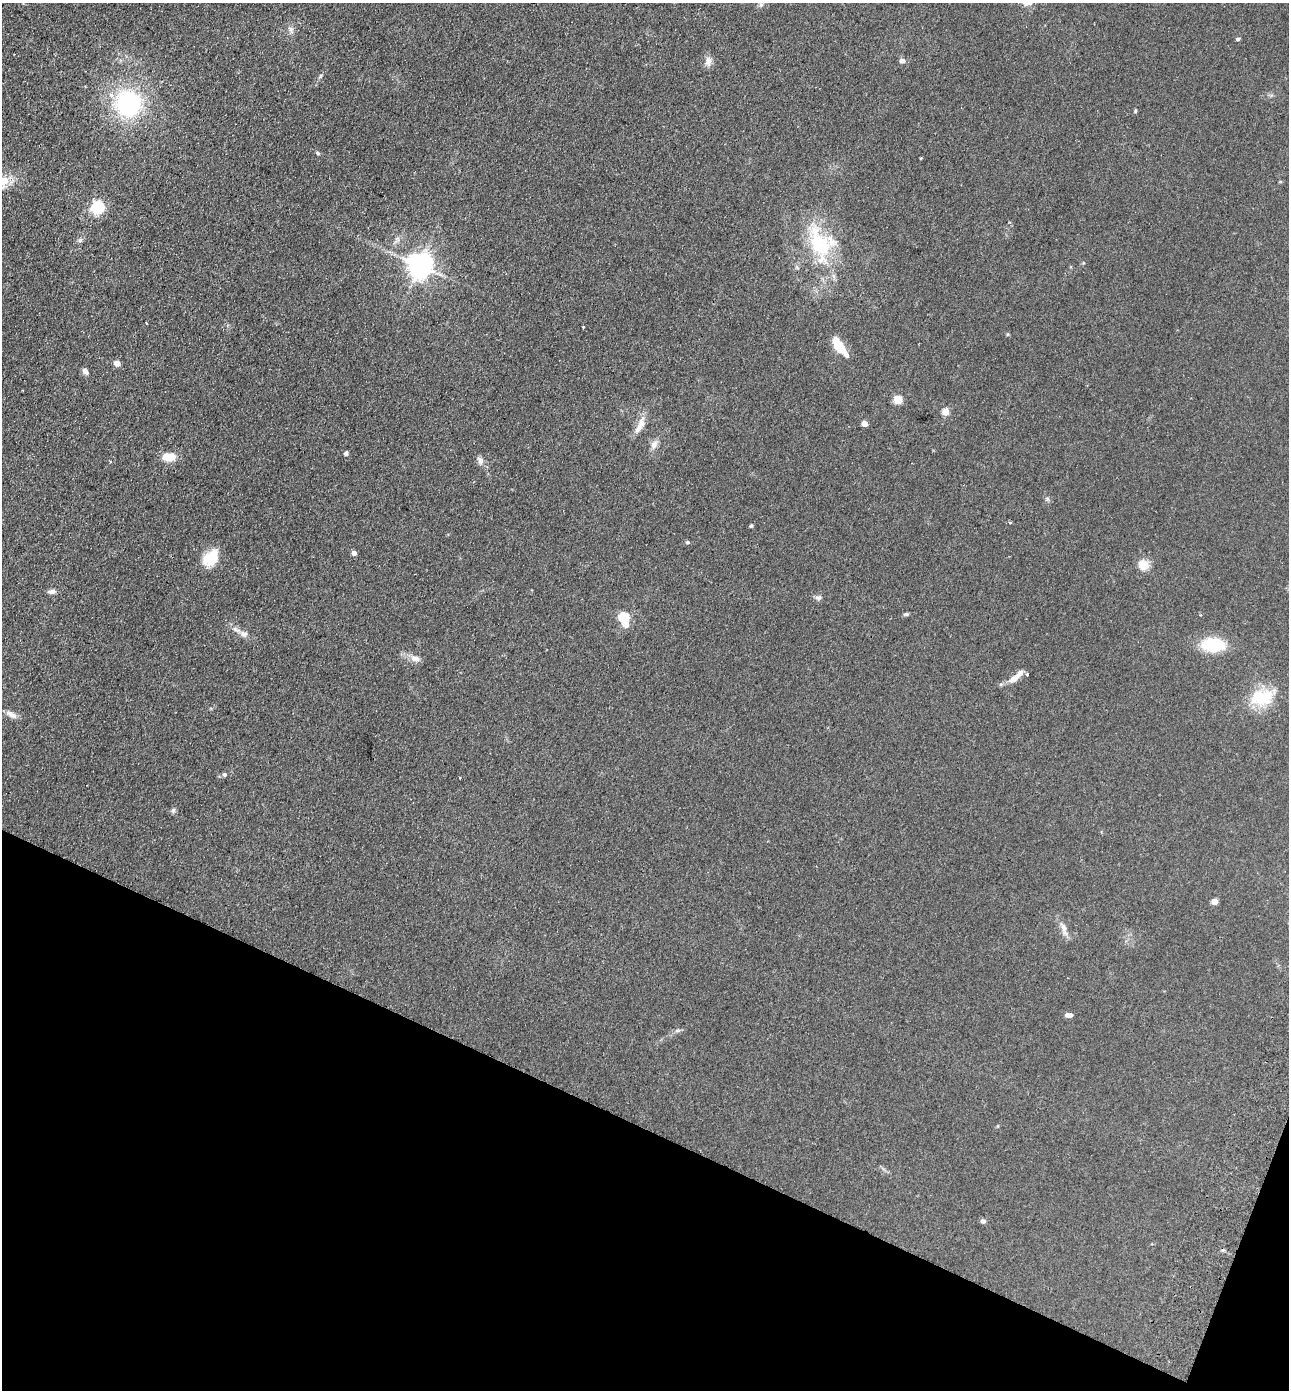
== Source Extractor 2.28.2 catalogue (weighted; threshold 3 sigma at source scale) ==
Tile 15 of 4 x 4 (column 3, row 4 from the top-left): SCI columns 2771-4057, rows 26-1413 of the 5672 x 5603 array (HDU 1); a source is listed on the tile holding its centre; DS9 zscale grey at full resolution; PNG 1291 x 1392 px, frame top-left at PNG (2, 3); no overlay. Shown black and unused: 20% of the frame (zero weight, under 2 of 3 exposures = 3% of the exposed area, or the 3 px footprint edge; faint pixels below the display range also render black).
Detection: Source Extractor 2.28.2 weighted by HDU 2 'WHT'; one run over the whole footprint, this tile lists its part. Background 0.105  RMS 0.01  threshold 0.0471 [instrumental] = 3 sigma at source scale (4.5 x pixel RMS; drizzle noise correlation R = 1.50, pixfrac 1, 0.05/0.05 arcsec/px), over >= 5 px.
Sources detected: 51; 2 inside a brighter listed object's ellipse — not listed separately; the other 49 listed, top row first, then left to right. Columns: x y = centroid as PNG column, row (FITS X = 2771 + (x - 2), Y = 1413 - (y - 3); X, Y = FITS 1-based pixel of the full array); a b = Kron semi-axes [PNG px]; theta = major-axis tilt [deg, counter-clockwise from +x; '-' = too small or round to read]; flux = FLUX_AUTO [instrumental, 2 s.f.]
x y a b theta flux
761 5 7 5 45 2.4
291 30 10 6 -75 3.6
1238 39 4 3 - 2.3
902 60 5 5 - 5.2
708 61 11 8 81 6.1
321 76 6 4 88 1.4
128 103 23 22 - 130
1135 111 5 4 - 1.2
318 153 6 4 -28 1.7
921 158 3 3 - 0.76
98 207 6 6 - 170
80 240 6 5 - 2
819 243 46 24 -66 68
420 265 8 7 - 1100
583 327 3 2 - 1.1
839 346 24 8 -54 25
117 363 5 4 - 13
85 371 8 6 -54 3.7
898 399 5 5 - 38
945 412 5 4 - 22
864 423 4 4 - 14
639 428 20 8 54 9
654 445 13 8 61 5.5
346 453 5 4 - 2.2
169 457 15 9 -4 15
480 460 9 7 -66 4.3
751 526 4 4 - 1.6
687 542 6 4 20 1.4
354 553 4 4 - 5.2
211 558 21 14 47 24
1143 565 10 9 - 16
52 592 10 6 5 3.7
818 598 8 6 30 2.9
906 614 6 4 -38 1.5
624 617 5 5 - 73
626 624 6 5 - 9.7
243 634 11 8 -19 5.3
1213 645 21 12 0 49
415 658 14 7 -17 6.6
1014 678 20 8 39 10
1261 698 27 18 6 40
11 715 15 7 -29 5.7
224 774 5 5 - 1.8
460 778 3 2 - 1.4
173 810 7 5 69 2.1
1214 901 4 4 - 15
1064 929 21 6 -71 6.9
1069 1015 8 4 -3 5.9
983 1221 8 5 1 2.3